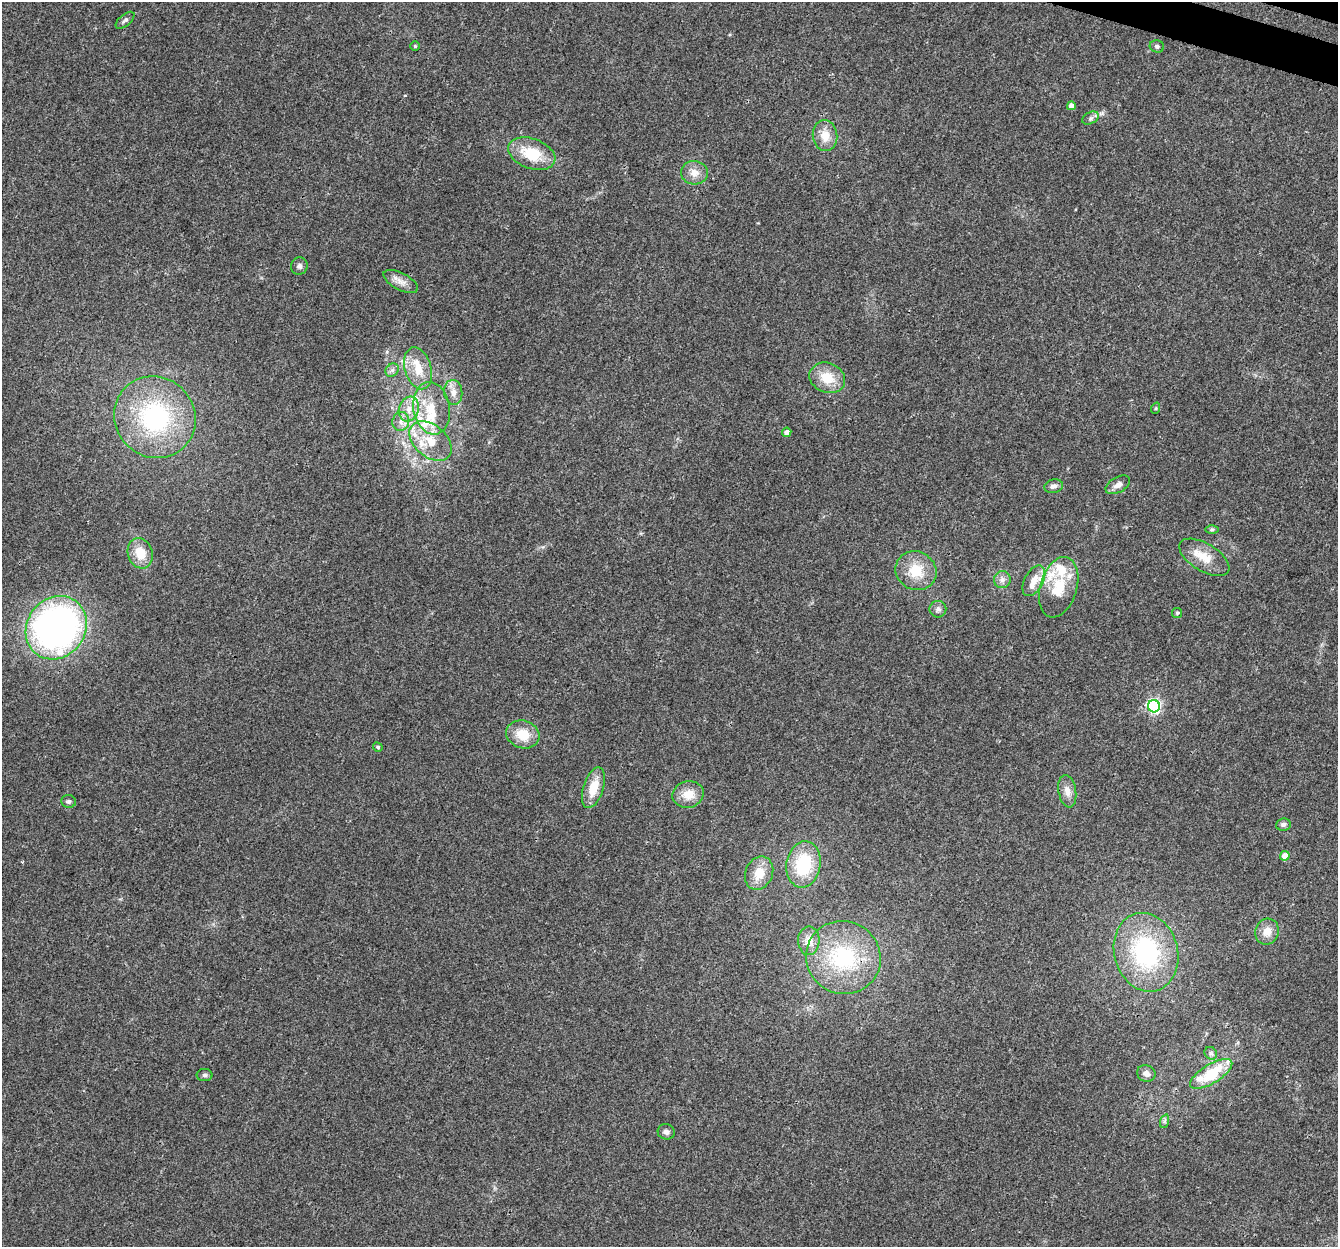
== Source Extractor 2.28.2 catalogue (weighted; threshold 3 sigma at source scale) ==
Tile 10 of 4 x 4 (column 2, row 3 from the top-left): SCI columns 1366-2701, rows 1580-2824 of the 5395 x 5585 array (HDU 1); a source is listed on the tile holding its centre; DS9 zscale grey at full resolution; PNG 1340 x 1249 px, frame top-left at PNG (2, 2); each listed source drawn as its Kron ellipse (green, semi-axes under 4 px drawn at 4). Shown black and unused: <1% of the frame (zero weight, under 3 of 4 exposures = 5% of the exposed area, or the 3 px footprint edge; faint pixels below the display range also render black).
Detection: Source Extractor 2.28.2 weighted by HDU 2 'WHT'; one run over the whole footprint, this tile lists its part. Background 0.03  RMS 0.0032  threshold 0.0144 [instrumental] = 3 sigma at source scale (4.5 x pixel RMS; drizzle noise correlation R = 1.50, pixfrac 1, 0.0396/0.0396 arcsec/px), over >= 5 px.
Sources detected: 65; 11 inside a brighter listed object's ellipse — not listed separately; the other 54 listed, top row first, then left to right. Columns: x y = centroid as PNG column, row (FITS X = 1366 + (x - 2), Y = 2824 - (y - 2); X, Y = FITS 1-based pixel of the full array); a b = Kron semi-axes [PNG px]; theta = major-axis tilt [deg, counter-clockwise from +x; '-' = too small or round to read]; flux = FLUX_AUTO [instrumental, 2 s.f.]
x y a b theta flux
125 20 11 5 40 0.9
415 46 4 4 - 0.43
1157 46 7 6 - 0.85
1071 106 4 4 - 2.1
1091 118 9 5 27 0.95
825 136 15 12 -84 4.5
532 154 24 15 -20 11
694 173 13 11 -5 3.2
299 266 8 8 - 1.1
401 282 19 8 -28 2.6
418 368 21 13 -74 6.6
392 370 7 6 - 0.97
827 378 18 14 -22 7.2
453 392 12 9 -83 2.6
432 408 26 18 -80 9.9
1156 408 6 3 72 0.32
409 409 12 10 72 3.6
155 417 42 39 -47 43
401 422 9 8 - 2
787 432 5 4 - 1.8
431 441 24 16 -40 8.5
1118 485 13 7 28 1.9
1054 486 9 7 14 1.3
1212 529 6 4 0 0.56
140 553 15 12 -72 6.2
1204 557 28 14 -31 6.6
916 571 21 19 -30 9
1002 580 8 8 - 1.5
1034 581 16 9 61 3.9
1059 587 31 18 74 10
938 609 8 8 - 1.2
1177 613 5 5 - 0.42
56 628 33 29 55 150
1154 706 6 6 - 65
523 734 17 13 -17 7
378 747 5 4 - 0.52
593 788 21 10 72 6.6
1067 791 16 9 -81 2.5
688 794 16 13 14 4.9
69 801 7 6 - 0.83
1283 824 7 6 - 0.96
1285 856 5 4 - 4.3
803 864 23 17 80 17
759 873 17 13 67 5.8
1267 932 13 11 67 3.6
809 941 14 10 88 2.9
1146 952 40 32 -74 39
843 958 38 36 -27 29
1211 1053 7 5 -45 0.8
1146 1073 9 8 - 1.9
1211 1074 24 9 32 15
205 1075 8 6 -1 0.71
1165 1121 7 4 71 0.61
666 1132 8 7 - 1.3